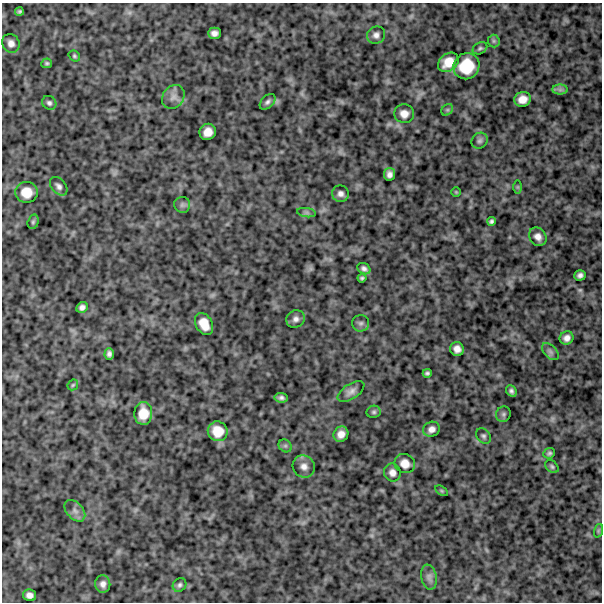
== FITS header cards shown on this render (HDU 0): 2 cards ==
NAXIS1  =                  600
NAXIS2  =                  600

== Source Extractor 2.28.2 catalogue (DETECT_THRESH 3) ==
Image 600 x 600 px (HDU 0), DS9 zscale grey, 1 PNG px = 1 image px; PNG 604 x 604 px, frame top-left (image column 1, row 600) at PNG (2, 3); each listed source drawn as its Kron ellipse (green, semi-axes under 4 px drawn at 4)
Background 1060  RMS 200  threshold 595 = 3 sigma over >= 5 px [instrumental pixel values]
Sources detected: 66; all 66 listed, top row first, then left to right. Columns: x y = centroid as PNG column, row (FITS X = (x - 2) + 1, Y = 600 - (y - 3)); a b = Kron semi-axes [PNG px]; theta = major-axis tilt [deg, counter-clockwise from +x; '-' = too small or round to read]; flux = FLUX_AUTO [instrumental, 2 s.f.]
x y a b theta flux
19 12 4 4 - 26000
214 33 6 5 - 61000
376 35 9 8 - 60000
494 41 6 6 - 27000
11 43 10 8 -59 80000
480 48 8 5 29 27000
74 56 6 5 - 22000
448 62 11 8 38 180000
47 63 5 4 - 24000
466 66 13 12 - 370000
560 90 8 5 0 37000
173 97 13 10 54 89000
522 99 8 7 - 120000
268 102 9 6 44 41000
49 103 7 6 - 37000
447 110 6 5 - 23000
404 114 10 9 - 100000
208 132 8 8 - 120000
480 141 8 7 - 42000
389 174 6 5 - 58000
59 186 11 7 -50 53000
518 187 7 4 -90 19000
27 192 11 10 - 190000
456 192 5 5 - 14000
340 194 8 8 - 61000
182 205 8 8 - 40000
306 213 9 4 -8 34000
491 221 4 4 - 30000
33 222 7 5 73 24000
538 237 10 8 -52 82000
364 269 7 5 -32 45000
580 275 5 5 - 44000
362 278 4 3 - 23000
82 307 6 5 - 50000
296 319 9 8 - 61000
361 323 8 8 - 43000
204 324 12 8 -62 180000
567 338 7 6 - 67000
457 349 7 7 - 82000
550 352 10 6 -45 46000
109 354 6 4 87 43000
427 373 4 4 - 27000
73 385 6 4 45 17000
511 391 6 5 - 36000
351 392 15 7 33 77000
281 398 7 4 -6 41000
374 412 7 6 - 28000
143 413 11 9 88 200000
503 414 8 7 - 31000
431 429 8 7 - 69000
218 431 10 9 - 200000
341 434 8 7 - 96000
483 436 8 6 -54 34000
285 446 7 6 - 32000
549 453 6 5 - 28000
405 464 10 9 - 120000
304 466 11 10 - 92000
552 467 8 5 -40 27000
392 473 9 8 - 72000
442 491 7 4 -31 19000
75 511 12 8 -49 73000
598 531 7 4 72 20000
429 577 12 7 -79 66000
103 584 9 7 -83 68000
180 585 7 6 - 35000
29 595 7 6 - 64000